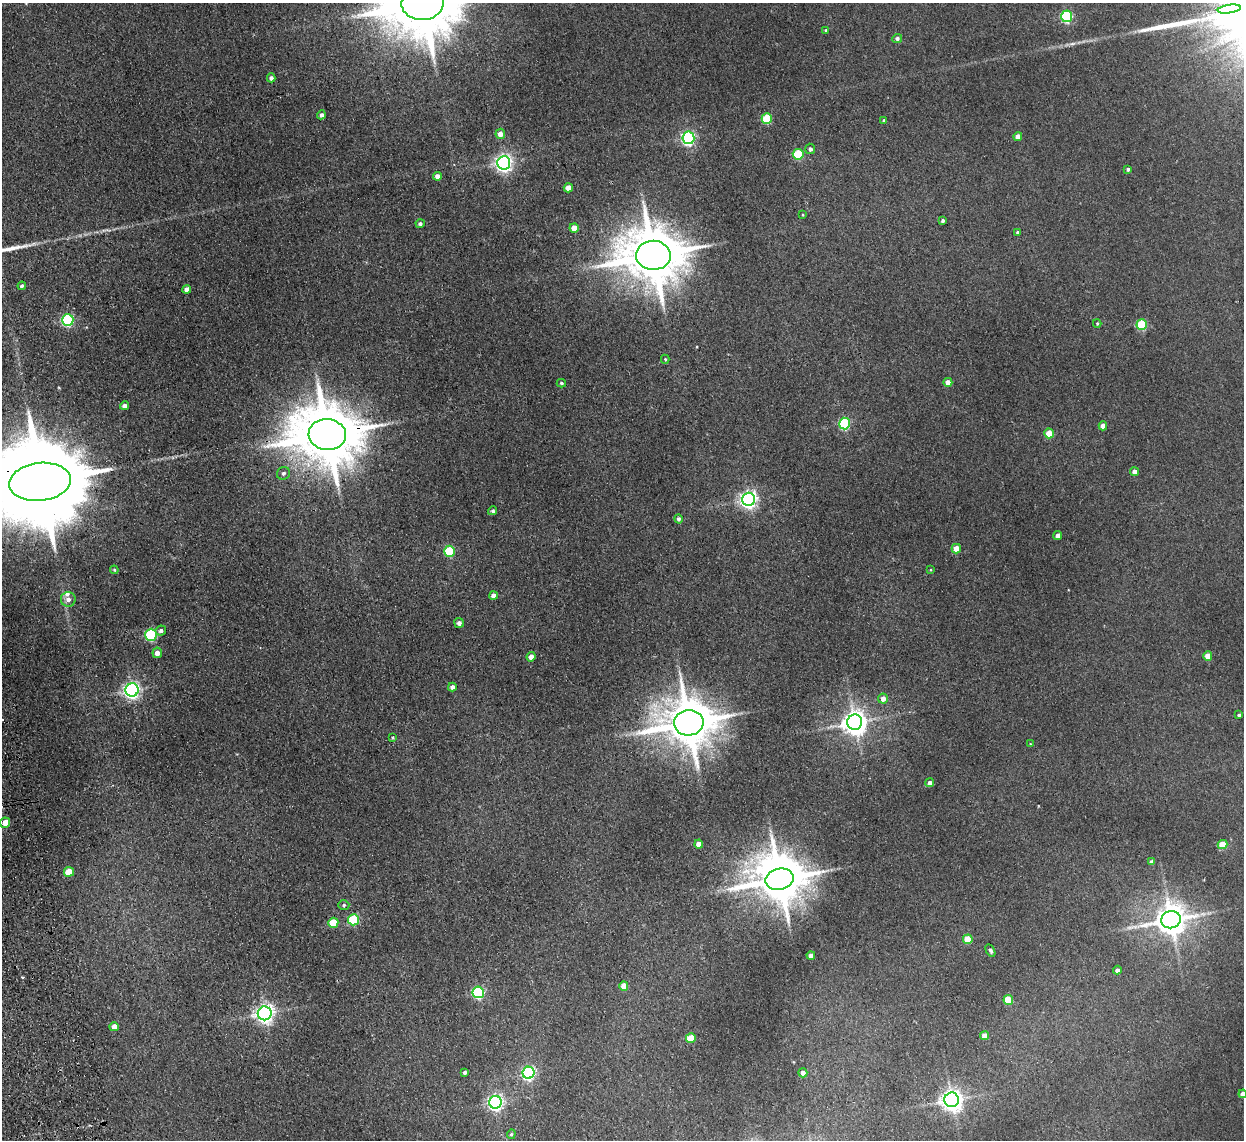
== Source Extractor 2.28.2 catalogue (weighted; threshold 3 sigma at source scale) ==
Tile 7 of 4 x 4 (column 3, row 2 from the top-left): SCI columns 2537-3778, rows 2428-3565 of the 5072 x 4970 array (HDU 1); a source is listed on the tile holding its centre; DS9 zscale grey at full resolution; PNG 1246 x 1142 px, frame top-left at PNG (2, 3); each listed source drawn as its Kron ellipse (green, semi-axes under 4 px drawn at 4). Shown black and unused: <1% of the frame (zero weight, under 2 of 3 exposures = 3% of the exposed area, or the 3 px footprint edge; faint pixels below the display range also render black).
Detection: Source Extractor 2.28.2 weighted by HDU 2 'WHT'; one run over the whole footprint, this tile lists its part. Background 0.0701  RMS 0.01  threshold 0.0462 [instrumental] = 3 sigma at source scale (4.5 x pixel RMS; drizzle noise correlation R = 1.50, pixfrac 1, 0.05/0.05 arcsec/px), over >= 5 px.
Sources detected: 97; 1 inside a brighter object's white glare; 1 cosmic-ray / hot-pixel residue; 1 long thin detection or spike segment (spike, bleed or trail) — neither listed nor drawn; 1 inside a brighter listed object's ellipse — not listed separately; the other 93 listed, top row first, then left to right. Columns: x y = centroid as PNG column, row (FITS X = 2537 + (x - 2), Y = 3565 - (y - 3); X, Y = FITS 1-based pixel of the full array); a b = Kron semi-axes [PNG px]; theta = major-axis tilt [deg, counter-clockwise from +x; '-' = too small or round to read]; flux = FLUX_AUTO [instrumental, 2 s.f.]
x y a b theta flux
423 3 21 17 4 12000
1229 9 11 3 8 2900
1067 16 6 5 - 110
826 30 4 4 - 1.3
897 38 5 4 - 2.5
271 78 4 4 - 3.2
321 115 4 4 - 3
767 119 5 5 - 48
884 121 4 4 - 2
500 134 5 5 - 8
1018 137 4 4 - 9.2
688 138 6 6 - 210
810 149 5 5 - 2.9
798 154 5 5 - 60
504 163 6 6 - 400
1128 169 4 3 - 1.8
437 176 4 4 - 5.5
568 188 4 4 - 9.8
803 215 4 3 - 0.76
943 221 4 3 - 1.8
420 224 4 4 - 2.1
574 228 5 4 - 9.7
1017 232 4 4 - 1.5
653 255 17 14 -2 7300
22 286 4 4 - 2.6
187 289 4 4 - 5.5
68 320 6 5 - 130
1097 323 4 3 - 1.2
1142 325 5 5 - 54
665 359 4 4 - 1.2
948 382 4 4 - 8.2
561 383 4 3 - 1.5
125 406 4 4 - 5.3
844 423 6 5 - 110
1103 426 4 4 - 7.3
1049 433 5 5 - 19
327 435 19 15 -4 9000
1135 472 4 4 - 6
283 473 7 6 - 2.9
40 482 31 19 6 29000
748 499 6 6 - 410
493 511 4 4 - 1.9
678 519 5 4 - 2.3
1058 535 4 4 - 5
956 549 5 4 - 16
449 551 5 5 - 55
114 570 4 3 - 1.1
931 570 4 3 - 0.72
493 595 4 4 - 4.5
68 599 7 7 - 5.4
459 623 5 5 - 3.4
161 631 5 5 - 2.9
151 635 6 5 - 86
157 653 5 4 - 6
1208 656 4 4 - 14
531 657 4 4 - 7.2
452 687 4 4 - 3.6
132 690 6 6 - 380
883 699 5 5 - 7.1
1239 715 4 3 - 1.6
855 722 8 7 - 1000
689 723 15 12 3 5300
392 738 4 3 - 1.1
1030 744 4 2 - 0.73
930 783 4 4 - 4.3
5 823 5 5 - 12
699 844 4 4 - 7.3
1222 844 5 4 - 21
1152 862 4 4 - 3
69 872 5 5 - 26
780 879 14 10 12 4900
344 905 5 5 - 1.8
353 920 5 5 - 73
1171 920 10 8 16 1800
333 923 5 5 - 26
968 939 5 5 - 26
990 950 7 4 -60 2.4
811 956 4 4 - 6.7
1117 970 4 4 - 3.6
624 986 5 4 - 13
478 992 6 5 - 140
1008 1000 5 5 - 32
265 1013 7 7 - 490
114 1027 5 4 - 8
985 1036 4 4 - 11
691 1038 5 4 - 19
465 1072 4 3 - 2.2
529 1073 6 6 - 210
803 1073 4 4 - 4.6
1243 1094 4 4 - 7.8
952 1100 7 7 - 700
495 1102 6 6 - 300
511 1134 5 4 - 1.3
Overlapping masked pixels (flux is a lower limit): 3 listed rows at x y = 1229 9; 327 435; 40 482
Isophote crosses this tile's border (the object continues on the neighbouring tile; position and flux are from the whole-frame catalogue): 3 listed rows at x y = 423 3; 40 482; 1243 1094